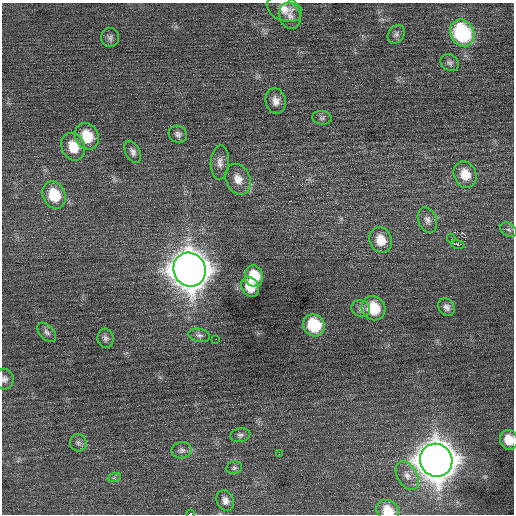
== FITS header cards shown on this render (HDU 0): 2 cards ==
NAXIS1  =                  512 / Axis length
NAXIS2  =                  512 / Axis length

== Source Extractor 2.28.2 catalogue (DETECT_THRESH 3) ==
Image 512 x 512 px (HDU 0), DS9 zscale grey, 1 PNG px = 1 image px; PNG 516 x 516 px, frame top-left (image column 1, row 512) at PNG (2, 3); each listed source drawn as its Kron ellipse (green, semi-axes under 4 px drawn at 4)
Background 0.05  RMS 0.69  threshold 2.06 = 3 sigma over >= 5 px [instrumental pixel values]
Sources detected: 46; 1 with non-positive FLUX_AUTO (blend fragments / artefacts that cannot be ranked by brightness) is neither listed nor drawn; the other 45 listed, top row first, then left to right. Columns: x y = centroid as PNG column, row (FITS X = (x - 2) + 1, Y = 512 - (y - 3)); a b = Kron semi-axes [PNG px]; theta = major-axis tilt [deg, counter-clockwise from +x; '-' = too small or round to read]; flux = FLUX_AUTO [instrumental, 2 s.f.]
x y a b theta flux
284 9 18 12 -22 610
290 16 13 10 -72 340
462 33 14 11 -60 5200
396 34 10 8 58 150
110 38 9 9 - 160
450 63 10 8 -32 160
276 101 13 10 -78 360
322 118 10 7 -8 130
178 134 9 8 - 180
87 136 14 11 -65 1300
73 147 14 11 -67 970
133 152 12 7 -61 200
220 162 17 9 87 330
465 175 13 11 -66 850
238 179 16 12 -66 560
54 195 14 11 -64 1500
427 220 13 9 -68 270
509 230 9 6 -32 130
451 238 4 2 - 3600
381 240 13 11 -70 830
458 244 7 4 -15 310
190 270 17 15 -62 110000
254 276 11 9 -75 1300
250 287 10 8 -61 840
446 307 9 7 -53 220
361 308 9 8 - 190
373 308 12 11 - 1600
314 325 11 10 - 2200
47 332 11 7 -45 170
199 335 11 6 -10 170
106 338 9 8 - 170
216 339 2 2 - 56
4 379 10 9 - 200
240 435 10 7 8 150
509 440 10 8 -70 750
78 443 9 8 - 180
182 450 10 8 11 200
279 454 2 2 - 57
436 460 17 16 - 110000
234 468 8 6 11 110
407 476 16 9 -60 460
114 478 7 4 19 82
225 501 10 8 -66 280
388 511 12 10 -35 910
190 514 4 2 - 1700
At the frame edge (FLAGS 8, measured only in part): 4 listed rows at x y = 4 379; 509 440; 388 511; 190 514
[1 non-positive-flux detection neither listed nor drawn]